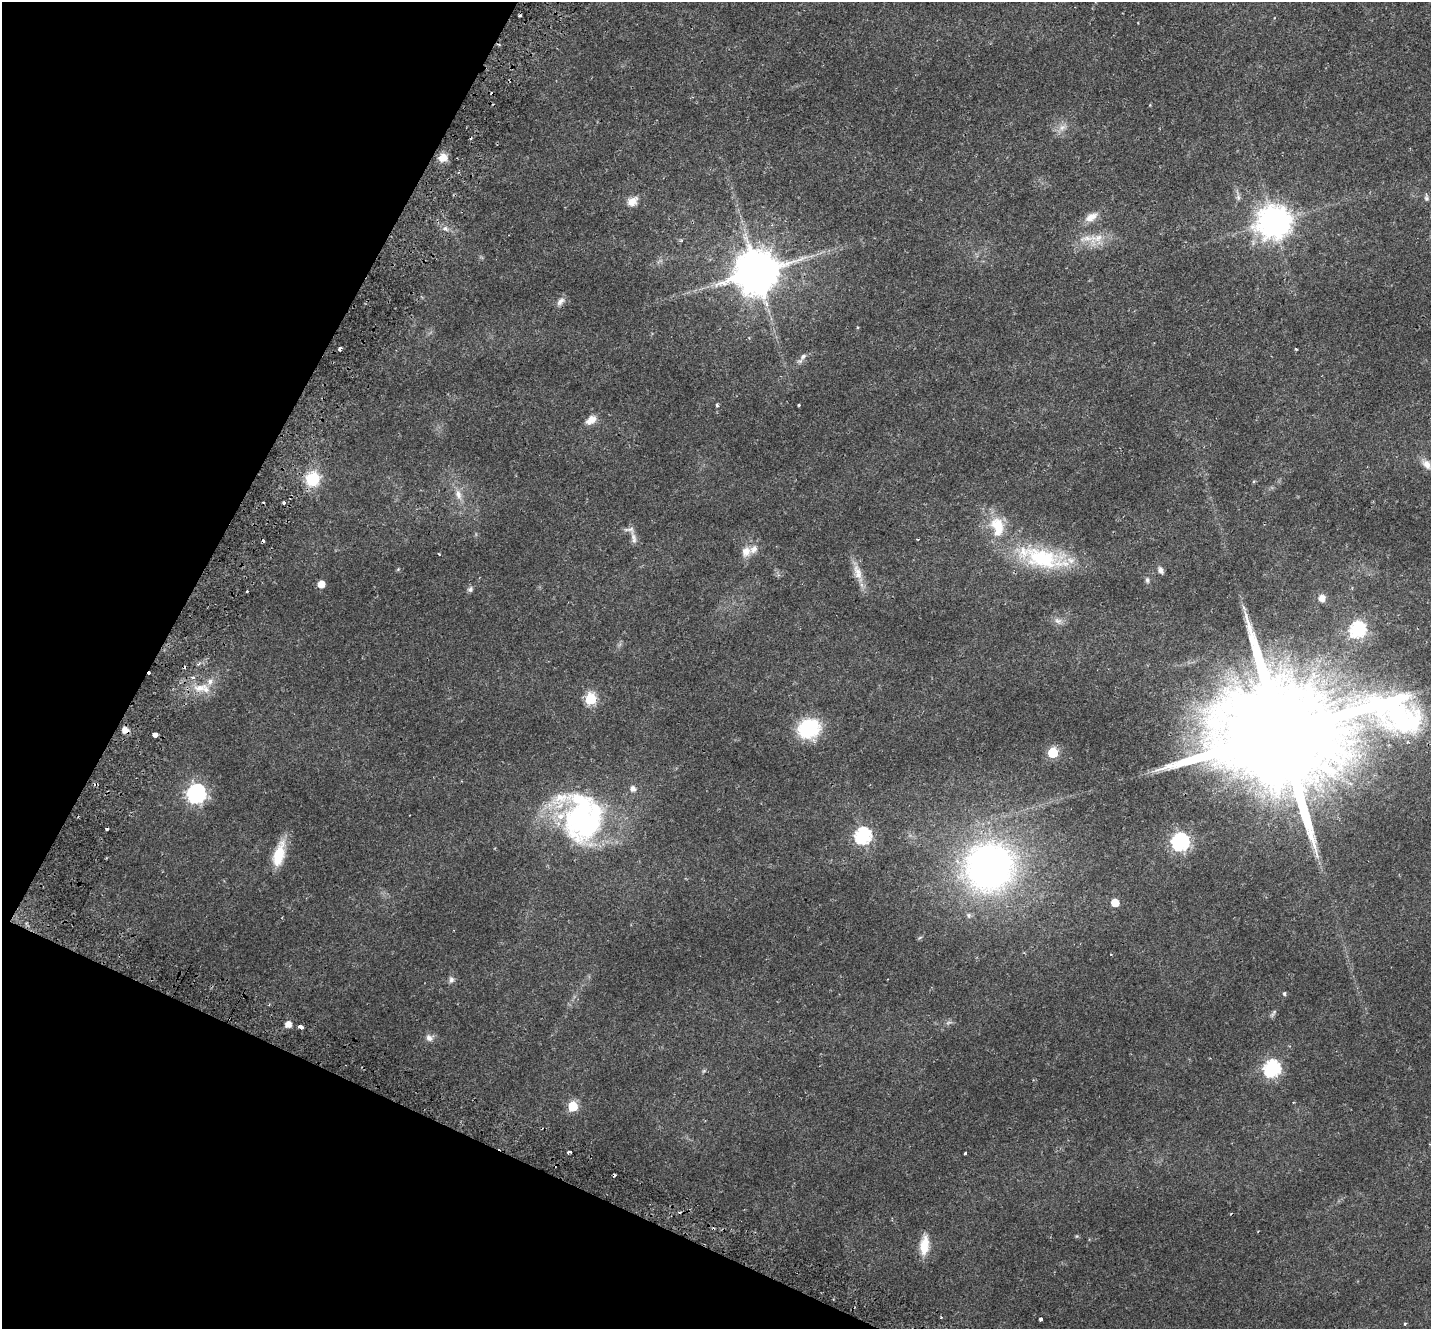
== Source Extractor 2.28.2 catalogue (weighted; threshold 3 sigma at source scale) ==
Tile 9 of 4 x 4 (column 1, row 3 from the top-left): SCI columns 71-1499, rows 1621-2947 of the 5863 x 5958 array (HDU 1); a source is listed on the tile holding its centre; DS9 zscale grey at full resolution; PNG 1433 x 1331 px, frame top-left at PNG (2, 2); no overlay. Shown black and unused: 22% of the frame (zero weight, under 2 of 3 exposures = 5% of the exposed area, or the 3 px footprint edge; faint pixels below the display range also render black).
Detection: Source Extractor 2.28.2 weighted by HDU 2 'WHT'; one run over the whole footprint, this tile lists its part. Background 0.0194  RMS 0.0032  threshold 0.0146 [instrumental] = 3 sigma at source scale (4.5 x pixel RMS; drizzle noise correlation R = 1.50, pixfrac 1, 0.0396/0.0396 arcsec/px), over >= 5 px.
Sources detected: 86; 1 too faint to see at this stretch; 1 inside a brighter object's white glare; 13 cosmic-ray / hot-pixel residue — not listed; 5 inside a brighter listed object's ellipse — not listed separately; the other 66 listed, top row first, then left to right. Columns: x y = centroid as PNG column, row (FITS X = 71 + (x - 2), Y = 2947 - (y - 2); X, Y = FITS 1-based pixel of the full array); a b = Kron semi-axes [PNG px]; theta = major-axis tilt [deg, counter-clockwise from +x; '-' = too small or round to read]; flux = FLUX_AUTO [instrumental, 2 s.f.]
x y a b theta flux
1062 127 10 8 38 1.8
443 158 11 10 - 3
1238 197 10 6 -81 1
1426 198 9 6 -81 0.76
632 201 15 11 34 2.9
1091 217 19 9 31 3.1
1273 222 10 10 - 560
445 228 8 6 -43 1.2
1087 238 24 8 7 4.1
757 272 12 12 - 1300
561 301 14 8 48 1.5
340 348 4 3 - 2.5
1296 349 3 3 - 0.39
803 356 12 6 48 1.3
717 405 5 3 - 0.46
799 405 3 2 - 0.34
591 420 15 9 36 2.9
1427 464 15 9 -48 2.7
313 479 14 13 - 11
458 494 16 8 -74 2.6
284 503 3 3 - 1.9
997 525 24 19 -31 8.6
634 538 18 7 -76 2
917 539 4 2 - 0.19
746 551 15 13 62 3.1
439 554 3 2 - 0.25
1042 558 68 26 -11 28
398 569 5 4 - 0.32
1160 570 7 6 - 1.3
858 572 24 10 -73 4.1
1147 580 9 5 -89 0.75
321 584 5 5 - 3.6
470 589 8 7 - 0.8
1322 598 8 7 - 2.3
1058 621 12 7 -21 1.5
1358 630 7 7 - 60
198 664 6 3 42 0.46
193 677 6 4 0 0.5
200 688 22 10 14 5.1
590 699 6 6 - 29
809 728 19 16 17 22
125 730 6 5 - 2.7
1281 732 45 30 45 15000
155 734 4 4 - 3.7
1053 753 6 6 - 18
633 789 6 6 - 1.6
196 794 8 7 - 110
583 821 68 42 -65 64
863 836 7 7 - 73
1180 842 7 7 - 94
279 855 30 11 75 8.2
989 867 39 37 31 140
1115 903 5 5 - 6
451 979 9 7 -77 1
1284 993 4 4 - 0.6
1273 1013 13 4 56 0.7
288 1024 5 5 - 2.4
300 1026 5 3 - 6.4
429 1038 10 8 -45 1.5
1272 1068 7 7 - 68
573 1106 6 5 - 17
569 1152 4 3 - 0.61
965 1153 4 3 - 1.1
924 1245 24 10 83 5.5
1040 1319 3 3 - 0.58
1405 1324 4 3 - 0.34
Overlapping masked pixels (flux is a lower limit): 2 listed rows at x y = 125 730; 1281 732